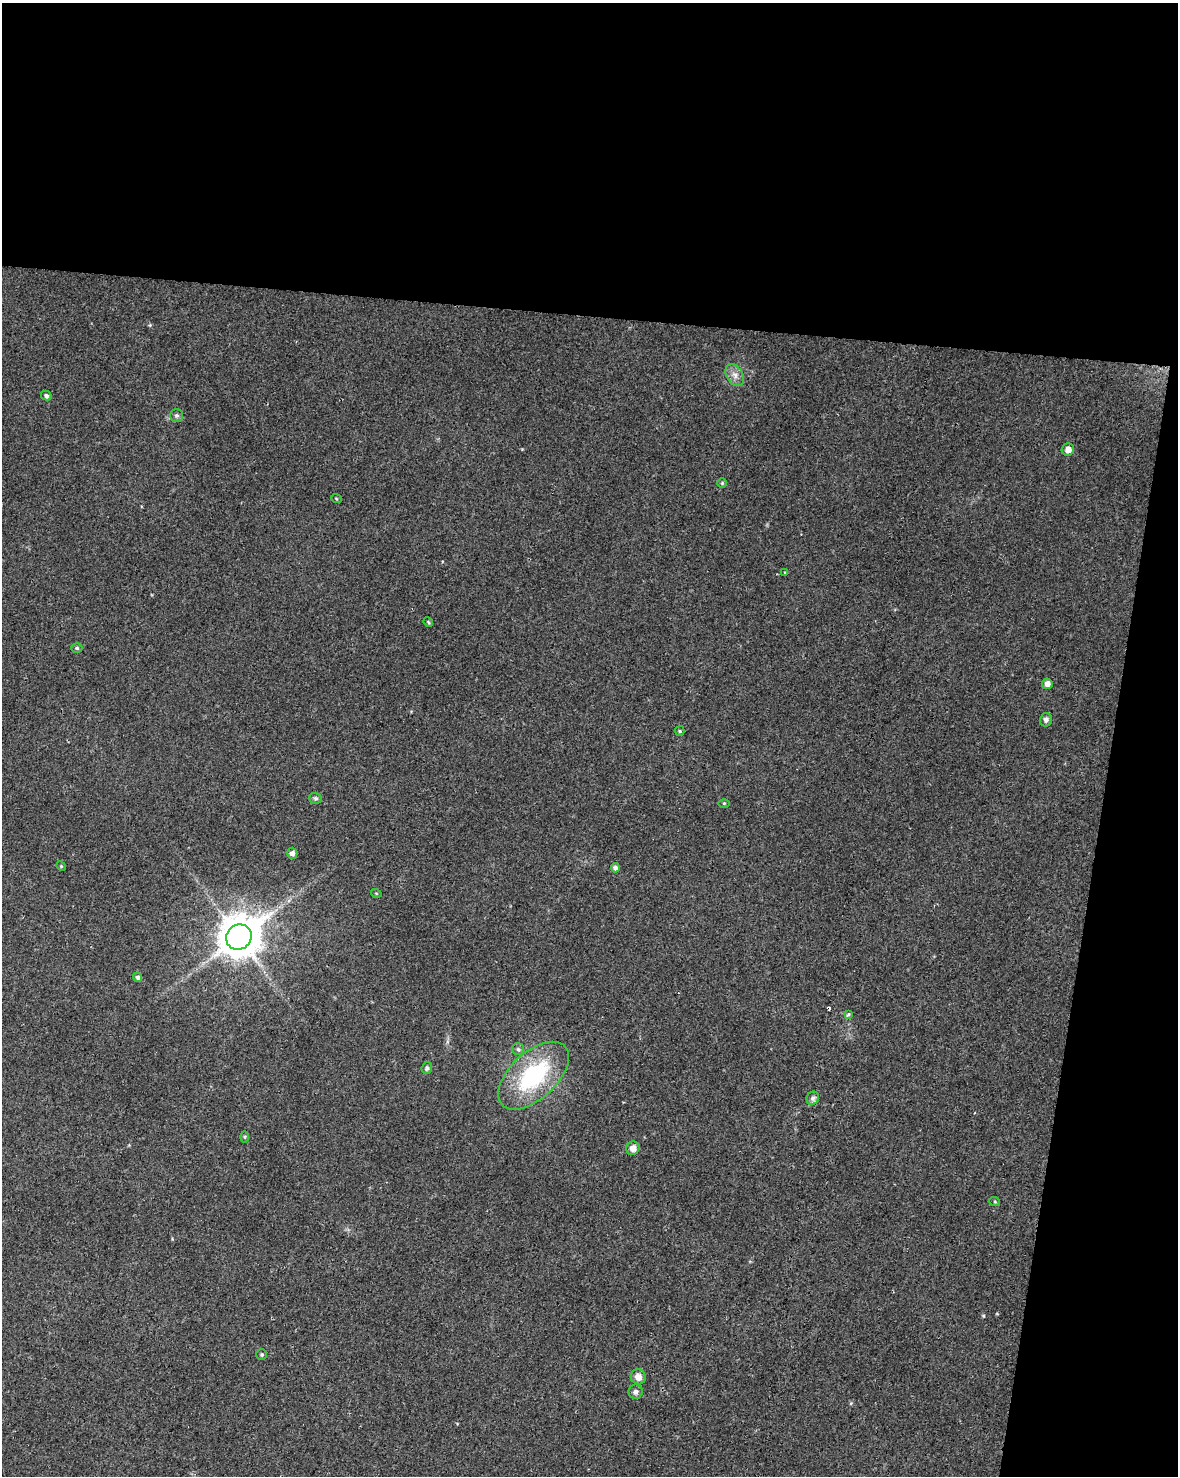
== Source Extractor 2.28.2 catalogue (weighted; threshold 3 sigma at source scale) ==
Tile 4 of 4 x 3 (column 4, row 1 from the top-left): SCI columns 3539-4714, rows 3234-4707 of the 4715 x 4936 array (HDU 1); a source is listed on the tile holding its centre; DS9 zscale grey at full resolution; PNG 1180 x 1478 px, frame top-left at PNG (2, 3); each listed source drawn as its Kron ellipse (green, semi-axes under 4 px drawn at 4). Shown black and unused: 27% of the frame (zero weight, under 2 of 3 exposures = <1% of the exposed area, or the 3 px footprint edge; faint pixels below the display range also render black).
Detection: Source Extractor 2.28.2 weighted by HDU 2 'WHT'; one run over the whole footprint, this tile lists its part. Background 0.0562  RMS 0.0069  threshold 0.0308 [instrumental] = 3 sigma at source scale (4.5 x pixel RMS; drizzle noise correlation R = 1.50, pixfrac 1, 0.0396/0.0396 arcsec/px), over >= 5 px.
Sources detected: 33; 2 cosmic-ray / hot-pixel residue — neither listed nor drawn; the other 31 listed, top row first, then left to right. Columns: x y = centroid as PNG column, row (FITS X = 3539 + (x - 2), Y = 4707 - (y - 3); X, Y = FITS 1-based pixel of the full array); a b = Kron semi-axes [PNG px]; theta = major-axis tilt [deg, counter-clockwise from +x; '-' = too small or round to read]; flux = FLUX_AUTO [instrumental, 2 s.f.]
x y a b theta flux
735 375 12 8 -58 4.4
46 396 5 4 - 1.6
176 416 6 6 - 1.5
1068 450 6 6 - 3.7
722 483 5 4 - 0.79
336 498 5 3 - 0.56
785 572 4 3 - 0.84
428 622 5 4 - 0.83
77 648 5 4 - 1
1047 684 5 5 - 2.9
1046 720 7 6 - 2.1
680 731 5 4 - 0.86
315 798 6 5 - 1.3
724 803 6 4 -1 0.79
292 853 5 5 - 2.7
61 866 5 4 - 0.69
615 868 5 4 - 2.1
376 893 5 3 - 0.59
239 937 13 12 - 2000
138 977 5 4 - 1.5
848 1014 3 3 - 4.8
518 1049 6 6 - 1.6
427 1068 6 5 - 1.6
534 1076 43 23 43 72
813 1098 7 6 - 2.2
245 1137 6 4 -89 0.89
633 1148 7 6 - 4.5
995 1202 5 3 - 0.71
262 1355 5 5 - 1.1
638 1377 7 7 - 5.1
636 1392 7 7 - 2.3